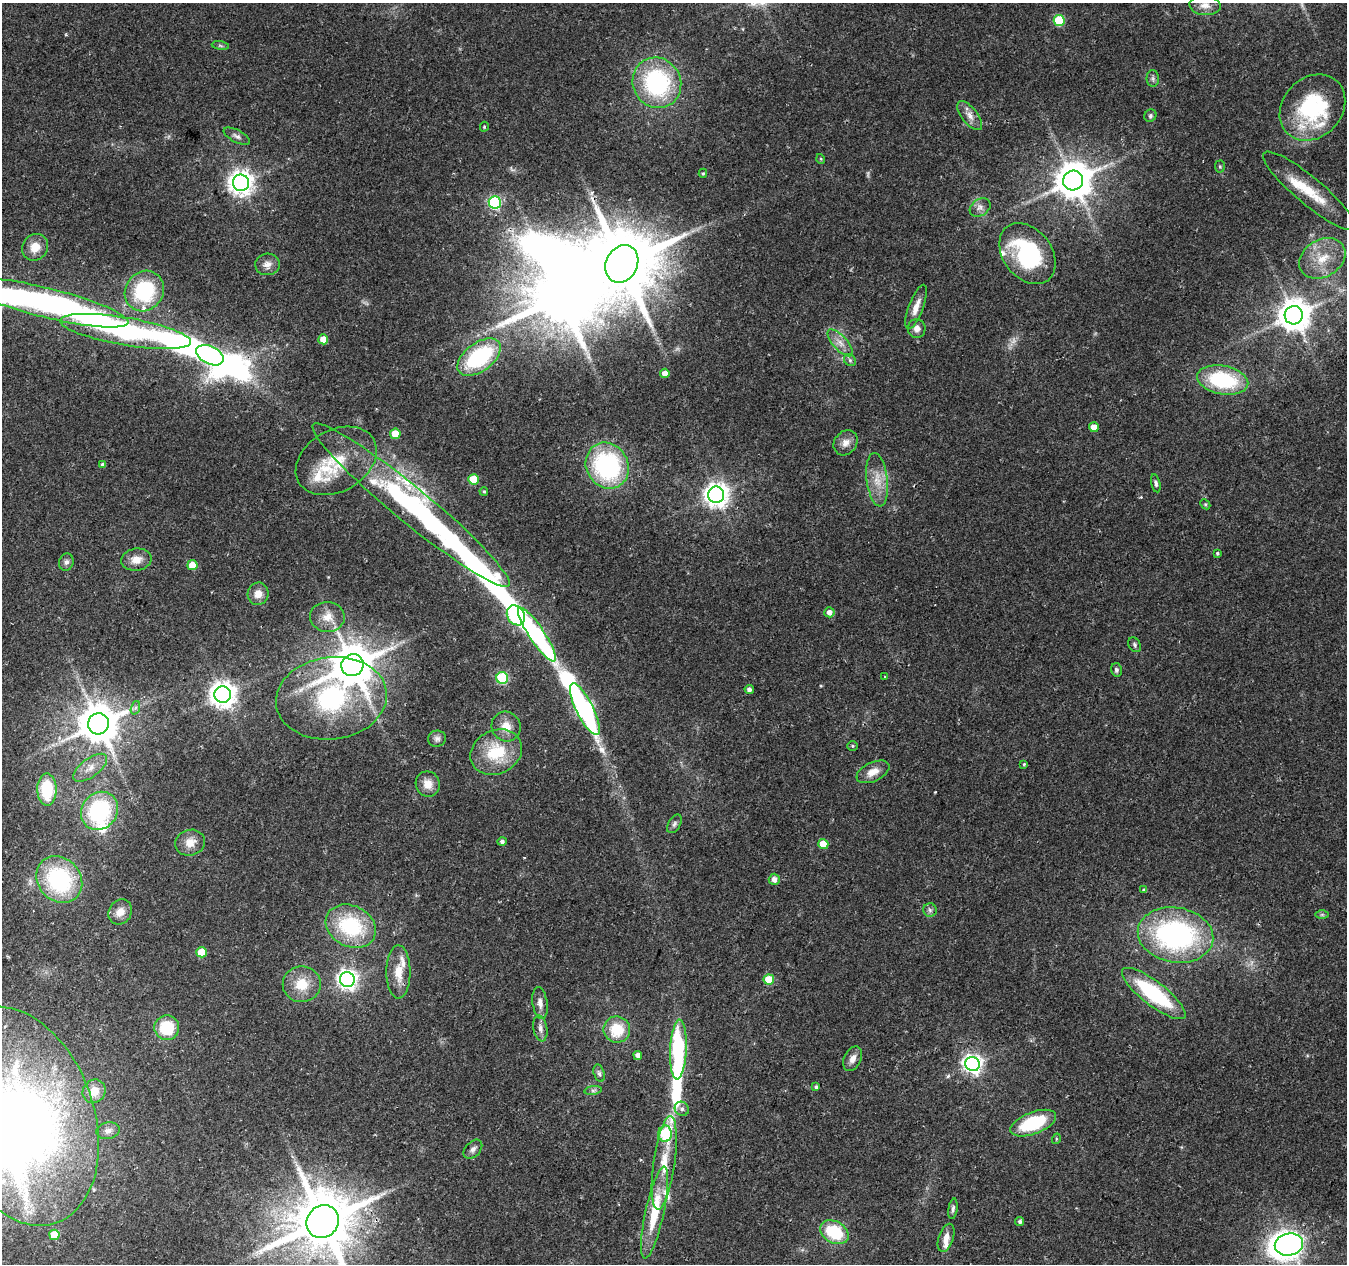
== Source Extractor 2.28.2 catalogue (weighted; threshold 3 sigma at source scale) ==
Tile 7 of 4 x 4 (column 3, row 2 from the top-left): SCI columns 2698-4042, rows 2804-4065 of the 5387 x 5542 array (HDU 1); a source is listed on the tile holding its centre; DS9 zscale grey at full resolution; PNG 1349 x 1266 px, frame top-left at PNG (2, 3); each listed source drawn as its Kron ellipse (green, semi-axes under 4 px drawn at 4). Shown black and unused: <1% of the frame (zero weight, under 2 of 3 exposures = <1% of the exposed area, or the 3 px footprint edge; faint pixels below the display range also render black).
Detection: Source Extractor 2.28.2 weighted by HDU 2 'WHT'; one run over the whole footprint, this tile lists its part. Background 0.0295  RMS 0.0033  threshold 0.015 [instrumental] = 3 sigma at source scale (4.5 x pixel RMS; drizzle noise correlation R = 1.50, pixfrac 1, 0.0396/0.0396 arcsec/px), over >= 5 px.
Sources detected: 158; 2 too faint to see at this stretch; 15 inside a brighter object's white glare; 1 cosmic-ray / hot-pixel residue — neither listed nor drawn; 15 inside a brighter listed object's ellipse — not listed separately; the other 125 listed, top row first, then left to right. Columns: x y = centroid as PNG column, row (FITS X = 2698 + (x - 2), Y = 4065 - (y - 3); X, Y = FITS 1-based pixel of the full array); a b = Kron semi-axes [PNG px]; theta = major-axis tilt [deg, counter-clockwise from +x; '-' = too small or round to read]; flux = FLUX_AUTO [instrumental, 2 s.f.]
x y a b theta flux
1205 5 15 10 -4 2.9
1059 20 5 5 - 17
220 46 9 4 -9 0.65
1153 79 8 6 -89 0.93
657 83 26 24 -59 42
1312 107 36 29 47 37
970 116 17 8 -51 2.5
1150 116 6 5 - 0.69
484 127 5 4 - 0.55
237 136 14 6 -28 1.4
821 159 5 3 - 0.31
1220 167 6 5 - 0.51
703 173 4 4 - 0.46
1073 181 10 9 - 910
241 183 8 8 - 300
1309 191 59 13 -40 13
495 202 6 6 - 49
980 207 11 8 31 1.8
35 247 14 12 50 4.9
1027 254 33 24 -52 36
1322 258 24 18 32 9.6
267 264 12 11 - 2.3
622 264 19 15 64 3600
144 291 21 19 54 26
47 303 84 15 -14 150
916 307 23 7 69 3.6
1294 315 9 9 - 640
917 328 9 9 - 2.1
126 331 66 14 -10 89
323 339 5 5 - 5.1
840 343 17 7 -48 2.9
210 355 14 9 -26 76
479 357 25 14 37 33
850 360 6 5 - 0.65
665 373 4 4 - 2.5
1223 380 26 14 -11 27
1094 427 5 5 - 3.6
395 434 5 5 - 9
846 443 13 11 52 2.7
336 461 43 30 31 18
103 465 4 4 - 1
607 466 24 21 -60 50
473 479 5 5 - 10
877 480 27 10 -83 6
1156 483 9 4 -77 0.81
484 491 4 3 - 0.4
716 495 8 8 - 290
1205 504 6 4 -44 0.42
411 505 127 17 -39 120
1217 553 3 3 - 0.66
136 560 15 11 8 3.7
66 562 8 7 - 1.1
192 565 5 5 - 5.3
258 594 11 10 - 3.3
829 612 5 5 - 1.9
516 615 10 8 -58 57
327 617 17 15 -5 4.4
537 634 32 7 -56 55
1135 645 8 5 -60 0.8
352 665 11 10 - 1300
1116 670 7 5 -77 0.82
885 676 3 2 - 0.43
502 678 6 5 - 32
749 689 4 4 - 1.1
223 695 8 8 - 360
331 698 56 41 7 64
135 708 7 4 71 0.73
585 709 28 8 -64 110
98 724 10 10 - 1200
506 727 15 14 - 4.4
437 739 9 8 - 1.3
853 746 5 4 - 0.46
496 752 27 21 26 16
1024 764 4 4 - 0.39
90 768 20 9 36 3.9
873 772 17 9 25 3.7
428 784 13 12 - 3.7
47 790 16 9 -89 16
99 811 20 17 50 35
674 824 10 6 58 0.96
502 841 4 4 - 0.91
190 843 15 13 17 4.2
823 844 5 5 - 6.5
774 879 5 5 - 2
59 880 25 21 -49 39
1144 890 4 4 - 0.51
930 910 7 6 - 0.94
120 912 13 11 55 3.5
1322 915 7 4 0 0.61
351 926 26 20 -26 27
1176 935 38 27 -10 71
202 952 5 5 - 9.7
398 972 26 12 -90 6.2
347 980 7 7 - 180
769 980 5 5 - 11
302 984 19 18 - 8.1
1154 993 39 12 -38 31
540 1003 16 7 -82 2.3
167 1028 12 12 - 13
540 1028 13 7 -81 1.7
617 1030 13 13 - 11
678 1049 30 8 87 50
638 1055 4 4 - 1.8
853 1059 13 8 63 2.3
972 1064 7 7 - 170
599 1073 9 5 -74 0.94
816 1087 4 4 - 0.63
593 1090 9 4 8 0.85
94 1091 12 11 - 4.8
682 1109 7 6 - 1.1
19 1116 113 74 -71 330
1033 1123 24 11 21 20
108 1131 12 8 8 1.8
665 1134 8 7 - 21
1056 1139 5 3 - 0.37
473 1149 11 7 47 1.4
664 1163 47 11 82 11
953 1209 10 4 81 0.92
655 1213 47 9 78 15
323 1222 17 15 48 2600
1020 1222 4 4 - 0.77
834 1232 15 10 -29 16
54 1235 5 5 - 7
946 1238 14 7 71 2.8
1289 1244 14 11 12 310
Overlapping masked pixels (flux is a lower limit): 2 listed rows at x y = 1176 935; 323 1222
Isophote crosses this tile's border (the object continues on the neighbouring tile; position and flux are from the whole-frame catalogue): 3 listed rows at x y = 47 303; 19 1116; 323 1222